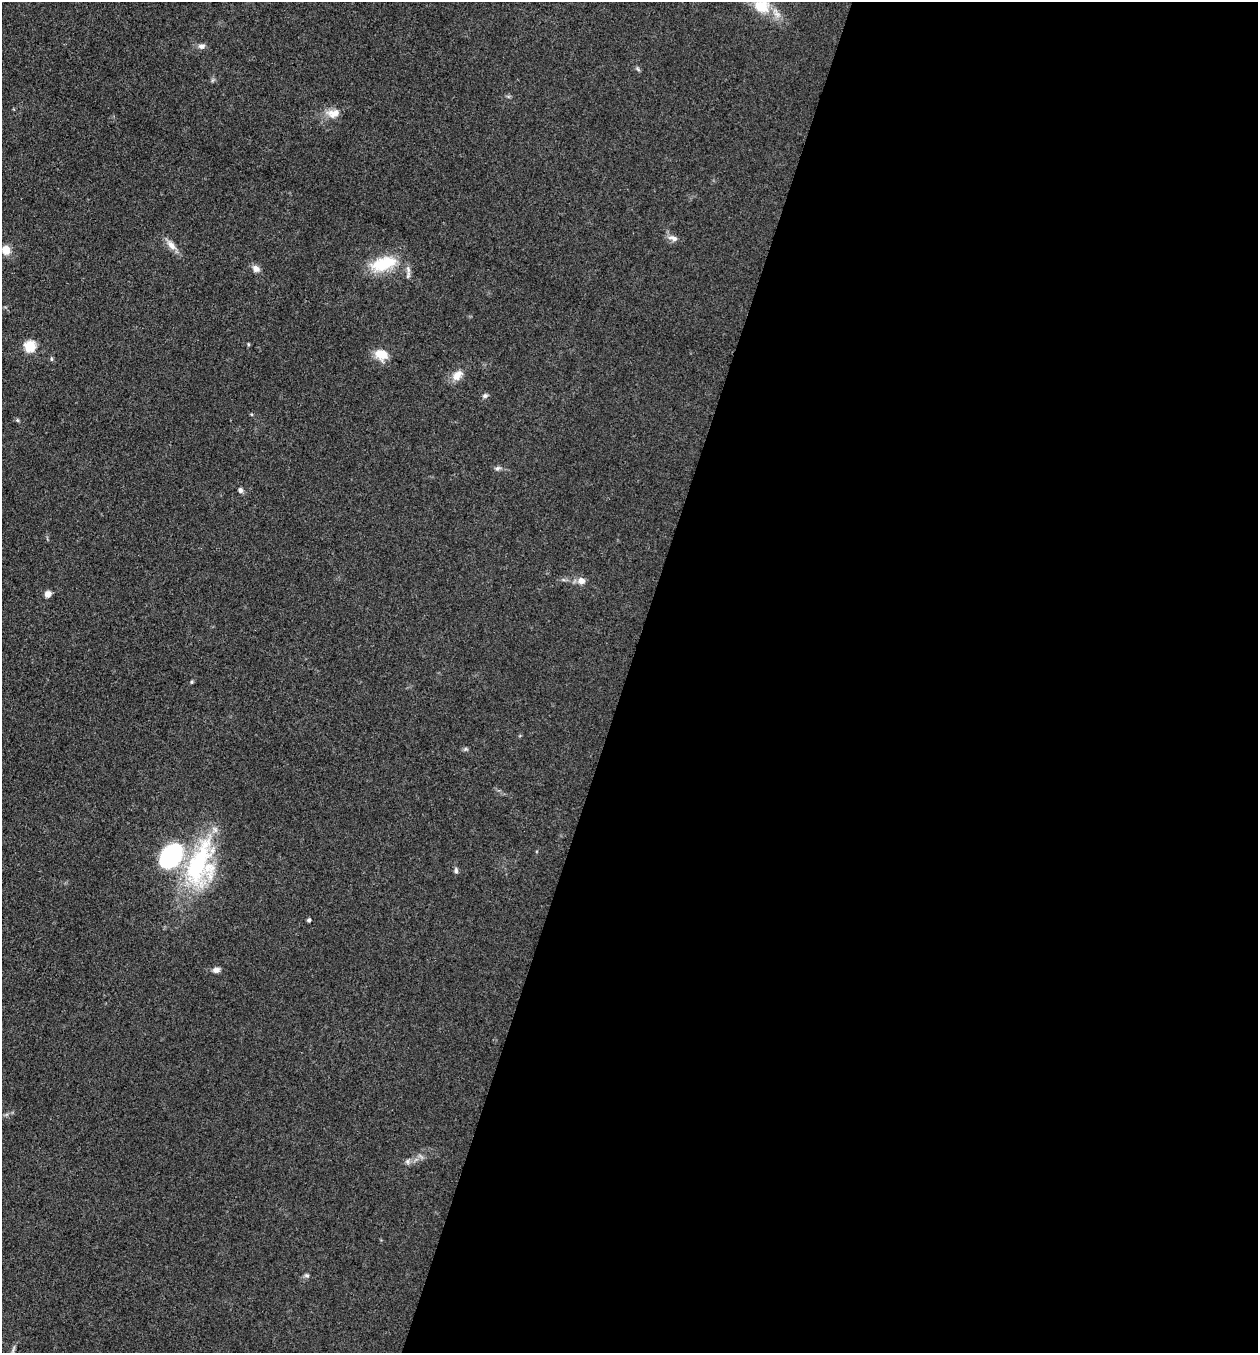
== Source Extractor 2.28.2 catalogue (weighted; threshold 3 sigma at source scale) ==
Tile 12 of 4 x 4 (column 4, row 3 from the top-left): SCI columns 4032-5287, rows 1354-2704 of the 5421 x 5407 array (HDU 1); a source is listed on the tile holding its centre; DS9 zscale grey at full resolution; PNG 1260 x 1355 px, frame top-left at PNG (2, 2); no overlay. Shown black and unused: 50% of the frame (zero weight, under 3 of 4 exposures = <1% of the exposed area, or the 3 px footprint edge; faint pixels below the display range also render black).
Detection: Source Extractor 2.28.2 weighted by HDU 2 'WHT'; one run over the whole footprint, this tile lists its part. Background 0.0928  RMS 0.0064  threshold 0.0289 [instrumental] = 3 sigma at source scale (4.5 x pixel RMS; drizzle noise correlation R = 1.50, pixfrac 1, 0.05/0.05 arcsec/px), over >= 5 px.
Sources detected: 31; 3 inside a brighter listed object's ellipse — not listed separately; the other 28 listed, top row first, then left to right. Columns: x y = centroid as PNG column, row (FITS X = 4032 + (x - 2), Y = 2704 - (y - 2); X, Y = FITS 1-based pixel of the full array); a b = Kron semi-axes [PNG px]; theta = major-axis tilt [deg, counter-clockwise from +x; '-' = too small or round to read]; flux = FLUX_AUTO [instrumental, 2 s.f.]
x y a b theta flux
761 6 19 15 -16 18
202 46 9 7 7 2.6
638 69 8 3 -45 0.96
333 113 19 11 6 7.6
673 238 14 7 -18 3.5
171 245 14 8 -48 5
6 250 9 8 - 8.3
383 264 38 18 17 25
256 269 10 8 -38 3.6
248 344 5 3 - 0.66
30 346 6 6 - 52
381 354 17 12 -18 9.7
51 359 6 4 -83 0.96
457 375 16 11 48 6.6
485 396 8 6 29 1.6
17 420 5 5 - 0.86
498 468 8 6 30 1.7
240 490 6 5 - 2
581 581 9 8 - 4.6
48 594 8 7 - 3.5
192 682 4 4 - 0.76
198 863 69 31 74 82
456 870 9 5 -85 1.6
309 920 4 3 - 1.6
216 970 10 7 9 2.8
407 1161 8 6 90 1.6
307 1275 7 5 -40 1.3
13 1350 15 4 72 1.9
Isophote crosses this tile's border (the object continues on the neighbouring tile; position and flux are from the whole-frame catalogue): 1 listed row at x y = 761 6